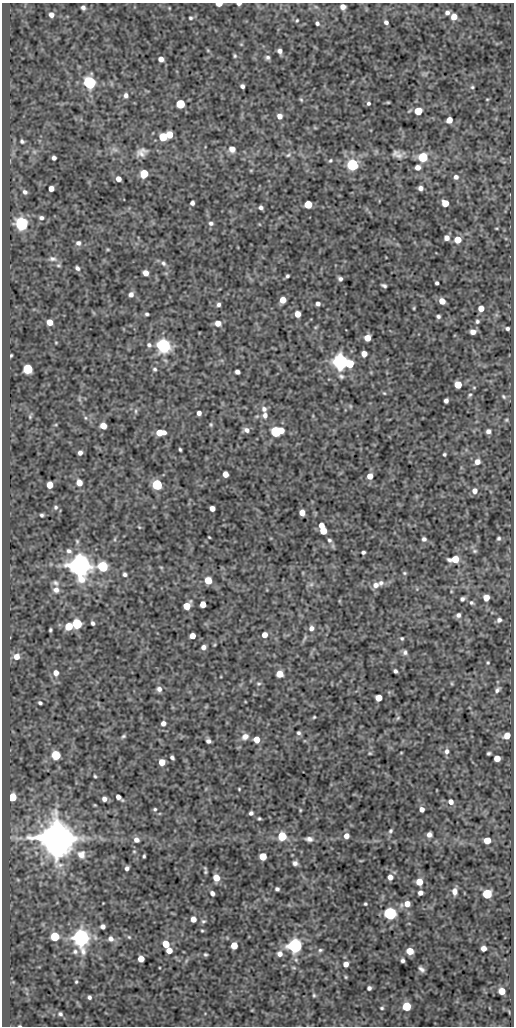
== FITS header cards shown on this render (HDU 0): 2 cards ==
NAXIS1  =                  512
NAXIS2  =                 1024

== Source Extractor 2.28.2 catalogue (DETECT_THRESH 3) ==
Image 512 x 1024 px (HDU 0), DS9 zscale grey, 1 PNG px = 1 image px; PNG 516 x 1028 px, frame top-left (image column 1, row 1024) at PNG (2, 3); no overlay
Background 48.8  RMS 0.55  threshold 1.65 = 3 sigma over >= 5 px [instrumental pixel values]
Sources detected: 276; all 276 listed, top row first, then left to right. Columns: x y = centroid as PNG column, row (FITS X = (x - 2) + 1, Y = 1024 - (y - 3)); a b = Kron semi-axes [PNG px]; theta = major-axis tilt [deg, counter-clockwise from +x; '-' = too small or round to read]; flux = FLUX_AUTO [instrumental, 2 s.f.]
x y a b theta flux
219 4 5 3 - 460
239 4 4 3 - 110
316 7 6 4 -19 52
343 7 5 5 - 220
83 8 5 4 - 100
169 8 3 3 - 31
447 13 5 5 - 120
51 15 5 5 - 180
454 17 5 5 - 360
190 18 5 5 - 56
297 20 4 3 - 41
386 22 4 3 - 100
317 23 5 4 - 79
241 44 6 3 -18 38
208 51 6 3 -20 37
280 51 5 4 - 130
235 56 5 4 - 56
268 57 6 6 - 89
161 59 5 5 - 200
89 82 6 6 - 8700
242 86 4 4 - 100
472 87 4 4 - 49
126 95 6 5 - 130
487 99 4 3 - 29
301 100 6 4 -67 48
388 102 5 3 - 38
368 103 5 4 - 67
180 104 5 5 - 1600
418 111 5 5 - 890
279 116 6 6 - 190
449 120 5 5 - 350
315 128 6 3 -19 35
169 134 5 5 - 670
163 137 5 5 - 1100
22 141 6 5 - 72
114 149 10 6 -29 130
232 149 7 7 - 270
34 152 7 6 - 90
141 152 13 9 27 250
288 155 8 5 27 86
399 156 15 8 27 200
423 157 6 6 - 1800
54 158 4 4 - 120
330 161 5 4 - 54
352 165 6 6 - 6200
418 167 5 5 - 210
251 170 5 3 - 37
144 174 6 5 - 880
456 177 6 6 - 120
118 179 5 4 - 230
51 188 5 4 - 210
420 188 5 4 - 140
25 192 6 5 - 120
192 203 4 4 - 110
445 203 5 5 - 550
308 204 5 5 - 820
261 207 4 4 - 110
41 218 7 5 -14 110
211 223 6 5 - 96
22 224 6 6 - 9400
496 228 4 2 - 29
447 238 5 5 - 190
458 240 6 6 - 500
78 243 7 7 - 130
108 249 5 3 - 37
52 259 12 7 0 150
163 263 8 6 -56 94
58 265 6 5 - 59
77 268 6 5 - 92
145 273 5 5 - 250
287 276 4 3 - 64
340 279 4 4 - 89
437 283 4 3 - 73
384 286 5 3 - 80
131 294 6 5 - 150
283 300 5 5 - 410
442 301 5 5 - 340
219 304 5 5 - 90
318 304 4 4 - 110
414 308 3 3 - 38
481 308 5 5 - 360
147 314 4 3 - 61
297 314 5 5 - 360
438 316 4 4 - 74
477 321 5 5 - 67
50 322 5 5 - 400
218 323 6 6 - 270
316 327 6 4 71 49
507 328 4 3 - 72
473 332 5 4 - 210
367 338 5 5 - 400
56 342 5 3 - 31
149 345 7 6 - 96
163 346 6 6 - 12000
364 354 5 5 - 260
11 355 4 2 - 41
340 362 6 6 - 19000
350 364 6 5 - 920
28 369 6 5 - 2200
155 369 6 5 - 63
237 372 5 4 - 140
341 376 7 5 -26 86
458 385 5 5 - 630
474 387 5 3 - 36
384 393 5 3 - 38
470 395 6 4 64 55
504 397 6 5 - 60
446 401 4 4 - 120
350 406 6 4 -89 45
264 409 8 7 - 140
136 411 8 4 -82 65
199 413 4 4 - 140
265 415 8 6 85 160
30 417 6 5 - 51
85 418 6 4 -89 46
506 420 5 4 - 43
211 424 6 4 -89 51
103 426 5 5 - 390
247 430 7 6 - 160
488 431 5 4 - 130
276 432 7 6 - 3800
160 433 8 5 3 520
180 449 4 3 - 52
80 453 4 4 - 130
444 454 3 3 - 54
477 462 6 6 - 210
225 474 5 4 - 330
370 476 6 5 - 300
79 483 6 6 - 270
50 485 5 5 - 500
157 485 6 5 - 3300
475 491 7 6 - 200
56 507 6 6 - 79
212 508 5 5 - 220
302 513 5 5 - 300
42 515 4 4 - 69
321 526 5 5 - 280
139 527 5 3 - 35
323 531 5 5 - 620
209 537 3 2 - 31
499 538 5 4 - 64
115 539 6 4 72 51
424 539 5 5 - 100
329 540 6 5 - 82
69 551 7 7 - 120
475 551 7 5 -14 69
363 552 4 3 - 75
455 559 8 5 5 760
80 565 7 7 - 60000
103 567 7 6 - 2300
161 567 6 3 -19 36
404 573 6 4 -21 53
125 574 5 5 - 81
208 580 5 5 - 650
55 583 10 7 -32 120
381 583 8 6 45 120
311 584 7 6 - 97
376 585 8 7 - 210
56 590 8 8 - 190
451 591 6 3 -73 37
486 598 5 5 - 380
462 599 4 4 - 91
471 603 7 5 -42 74
203 604 5 5 - 360
187 606 6 5 - 550
458 615 6 6 - 110
499 620 6 5 - 110
93 623 5 4 - 85
77 624 6 5 - 2500
69 626 5 5 - 840
311 628 7 6 - 150
50 630 4 3 - 52
264 635 5 5 - 260
192 636 5 5 - 330
402 638 4 4 - 47
203 647 5 5 - 150
405 652 7 6 - 100
16 656 7 7 - 290
488 663 4 3 - 39
395 671 4 3 - 83
56 673 7 6 - 210
279 674 5 5 - 530
258 684 7 6 - 77
452 684 6 3 -71 36
159 689 7 6 - 150
497 690 8 5 44 100
379 698 5 5 - 500
40 703 4 3 - 71
314 717 3 3 - 38
398 718 6 5 - 56
163 723 5 5 - 160
299 733 5 5 - 71
507 735 6 5 - 360
123 736 7 4 31 65
245 737 9 7 32 210
257 740 5 5 - 430
208 741 5 4 - 110
447 751 7 6 - 130
370 753 5 4 - 40
401 753 3 2 - 28
489 753 4 3 - 61
56 755 6 6 - 1100
172 757 5 3 - 86
497 758 5 5 - 390
162 762 5 5 - 430
95 776 3 2 - 44
239 789 3 3 - 32
12 797 6 5 - 980
119 797 7 4 -39 170
104 799 4 4 - 150
451 802 6 5 - 170
95 805 3 3 - 31
155 809 5 4 - 53
422 809 5 4 - 180
300 810 4 3 - 36
251 813 4 4 - 90
259 818 3 3 - 45
390 831 6 5 - 65
429 835 5 5 - 170
282 836 6 5 - 1300
346 836 5 5 - 220
56 838 9 9 - 180000
309 839 8 5 -6 140
136 840 7 6 - 170
487 840 5 5 - 540
134 851 5 3 - 36
81 855 11 10 - 310
144 856 4 3 - 52
263 856 5 5 - 640
295 863 5 5 - 120
127 868 4 4 - 110
205 872 6 4 89 55
390 877 5 5 - 180
216 878 5 5 - 530
18 880 6 3 -19 36
419 882 5 5 - 510
277 889 4 4 - 79
455 891 8 6 -89 200
212 893 5 4 - 130
420 893 5 4 - 150
487 894 5 5 - 2300
365 904 3 3 - 46
407 904 6 6 - 310
390 914 6 6 - 9200
193 919 5 5 - 290
203 921 6 5 - 66
103 926 4 4 - 130
202 931 4 3 - 40
55 937 6 5 - 1400
129 937 5 4 - 44
81 938 7 6 - 32000
111 939 7 7 - 160
166 944 5 5 - 650
234 945 5 5 - 540
295 946 6 6 - 16000
483 948 5 4 - 240
320 950 6 5 - 65
75 951 8 7 - 110
169 951 5 5 - 310
410 951 5 5 - 510
205 954 4 4 - 55
280 954 7 7 - 190
141 959 5 5 - 330
403 960 4 4 - 85
346 964 5 5 - 210
421 969 6 4 -44 110
346 977 4 4 - 41
76 982 5 4 - 47
369 988 4 4 - 95
502 991 5 5 - 460
314 995 6 4 -69 56
89 997 4 4 - 86
407 1006 5 5 - 1400
382 1008 4 3 - 51
60 1014 6 6 - 76
20 1026 2 2 - 23
At the frame edge (FLAGS 8, measured only in part): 3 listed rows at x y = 219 4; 239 4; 20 1026